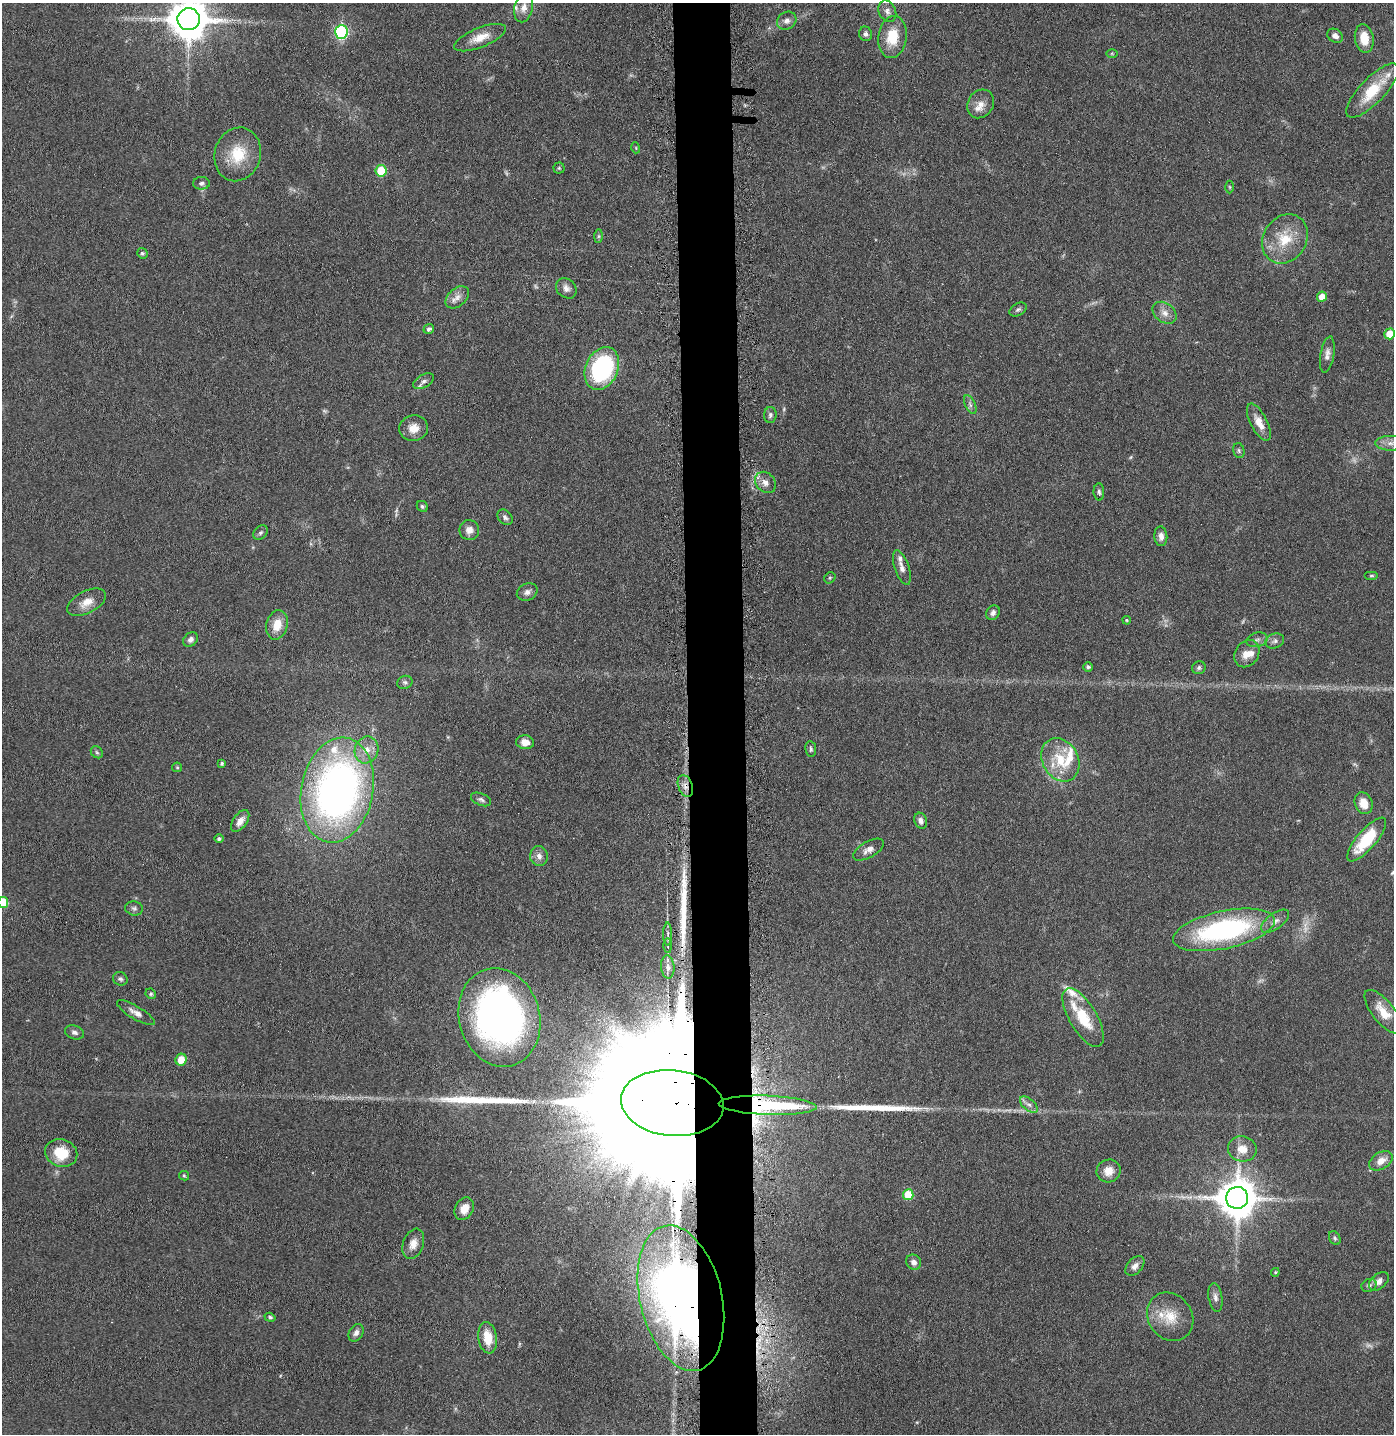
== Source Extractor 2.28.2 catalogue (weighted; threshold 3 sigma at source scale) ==
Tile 5 of 3 x 3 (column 2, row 2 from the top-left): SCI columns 1489-2880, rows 1458-2889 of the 4368 x 4346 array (HDU 1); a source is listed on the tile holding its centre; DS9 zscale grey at full resolution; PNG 1396 x 1436 px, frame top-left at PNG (2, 3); each listed source drawn as its Kron ellipse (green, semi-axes under 4 px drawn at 4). Shown black and unused: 4% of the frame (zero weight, under 5 of 9 exposures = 4% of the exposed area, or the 3 px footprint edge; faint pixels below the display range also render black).
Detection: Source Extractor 2.28.2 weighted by HDU 2 'WHT'; one run over the whole footprint, this tile lists its part. Background 0.102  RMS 0.0043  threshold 0.0175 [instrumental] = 3 sigma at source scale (4.09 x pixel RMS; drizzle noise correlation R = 1.36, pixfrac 0.8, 0.05/0.05 arcsec/px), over >= 5 px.
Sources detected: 142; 12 too faint to see at this stretch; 1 cosmic-ray / hot-pixel residue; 3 long thin detections or spike segments (spike, bleed or trail) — neither listed nor drawn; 10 inside a brighter listed object's ellipse — not listed separately; the other 116 listed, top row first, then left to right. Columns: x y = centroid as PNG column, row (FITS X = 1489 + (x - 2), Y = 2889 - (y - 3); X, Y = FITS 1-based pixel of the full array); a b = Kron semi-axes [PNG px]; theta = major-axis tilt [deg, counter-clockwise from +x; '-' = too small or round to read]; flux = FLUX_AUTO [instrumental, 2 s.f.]
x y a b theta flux
524 8 15 9 77 3.5
887 11 11 8 -64 2
189 19 11 11 - 1300
787 21 10 8 34 2
341 32 7 6 - 63
866 34 7 6 - 1.3
1335 36 8 6 -32 1.8
892 37 21 14 83 12
480 38 28 10 22 6.2
1364 38 14 9 -80 7.1
1112 53 6 4 -1 0.48
1372 91 35 12 46 15
981 104 15 12 56 4
636 148 5 3 - 0.37
238 154 27 23 73 14
559 168 5 5 - 0.6
381 171 6 5 - 19
201 183 8 6 0 1.2
1230 187 6 4 -89 0.55
598 236 7 4 90 0.74
1285 239 26 21 58 13
142 253 5 5 - 0.64
566 288 11 9 -43 2.2
457 297 13 9 40 2.9
1322 297 5 5 - 5.3
1018 309 9 6 31 1.1
1165 313 13 9 -38 3
429 329 5 4 - 0.94
1390 334 5 5 - 10
1327 355 18 7 81 2.4
602 368 22 16 66 52
424 381 11 6 30 1.6
970 404 10 5 -64 1.2
770 415 8 6 86 1.1
1259 422 20 8 -63 4.5
414 428 14 12 12 4.5
1391 443 15 7 0 3
1239 451 8 5 -75 0.88
765 482 12 9 -47 2.9
1099 492 8 5 -88 0.94
422 506 6 5 - 0.68
505 517 9 6 -49 1.2
469 530 10 10 - 2.7
260 533 8 6 44 1
1161 536 10 6 -85 2.2
902 568 18 7 -71 2.6
1371 576 7 3 0 0.54
830 578 6 5 - 0.52
527 592 11 8 26 1.9
86 602 21 11 27 5
993 613 8 6 54 1.4
1127 620 4 3 - 0.5
277 625 15 10 75 6.4
190 639 8 6 46 1.5
1257 640 11 7 15 1.6
1275 641 9 7 18 1.4
1247 654 14 11 55 4.8
1088 667 5 4 - 0.75
1199 668 7 6 - 0.96
405 682 8 6 22 1.1
525 742 9 7 -6 3.5
811 749 8 5 -83 0.93
367 750 13 11 70 4.6
97 752 6 5 - 0.81
1060 760 23 18 -60 13
222 763 4 4 - 0.75
177 767 5 4 - 0.44
685 786 11 7 -70 2.7
337 790 53 36 78 200
481 799 11 6 -23 1.2
1364 803 11 8 -71 5.4
240 821 12 7 55 3.3
921 821 8 6 -71 1.8
219 839 4 4 - 0.93
1367 839 27 9 49 19
869 850 17 8 29 2.8
539 856 10 9 - 2.3
3 903 5 5 - 18
134 908 9 7 -9 1.1
1275 921 16 8 36 2.6
1224 930 52 19 12 73
668 934 11 4 -89 1.1
668 946 7 3 -89 0.64
668 967 11 6 -86 2.6
120 979 7 6 - 0.97
151 994 5 5 - 0.71
1383 1012 26 11 -51 7.5
136 1013 21 6 -31 2.9
499 1017 50 40 -75 200
1083 1017 33 13 -59 15
74 1032 10 6 -19 1.5
181 1060 6 5 - 5.6
672 1103 51 33 -6 53000
1029 1104 10 5 -39 1.8
768 1105 49 9 -2 63
1242 1149 14 12 -11 5.7
61 1153 16 13 -19 11
1381 1161 13 8 31 3.9
1109 1171 12 11 - 4.4
184 1176 5 4 - 0.53
908 1195 5 5 - 12
1237 1198 11 11 - 1300
464 1209 12 9 62 4.9
1335 1238 7 5 -61 0.8
413 1244 16 10 70 3.8
914 1262 8 7 - 2.1
1135 1266 11 7 47 2.1
1275 1272 4 4 - 0.44
1379 1281 11 7 42 2.3
1369 1285 8 6 26 1
1215 1297 14 7 -81 1.9
681 1298 74 41 -77 270
270 1317 5 4 - 0.85
1170 1317 25 22 -55 10
356 1333 9 6 59 1.5
488 1338 16 9 -81 8
Overlapping masked pixels (flux is a lower limit): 4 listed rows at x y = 685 786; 672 1103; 768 1105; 681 1298
Isophote crosses this tile's border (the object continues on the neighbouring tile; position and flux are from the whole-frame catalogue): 4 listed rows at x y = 189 19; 1390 334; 1391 443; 3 903